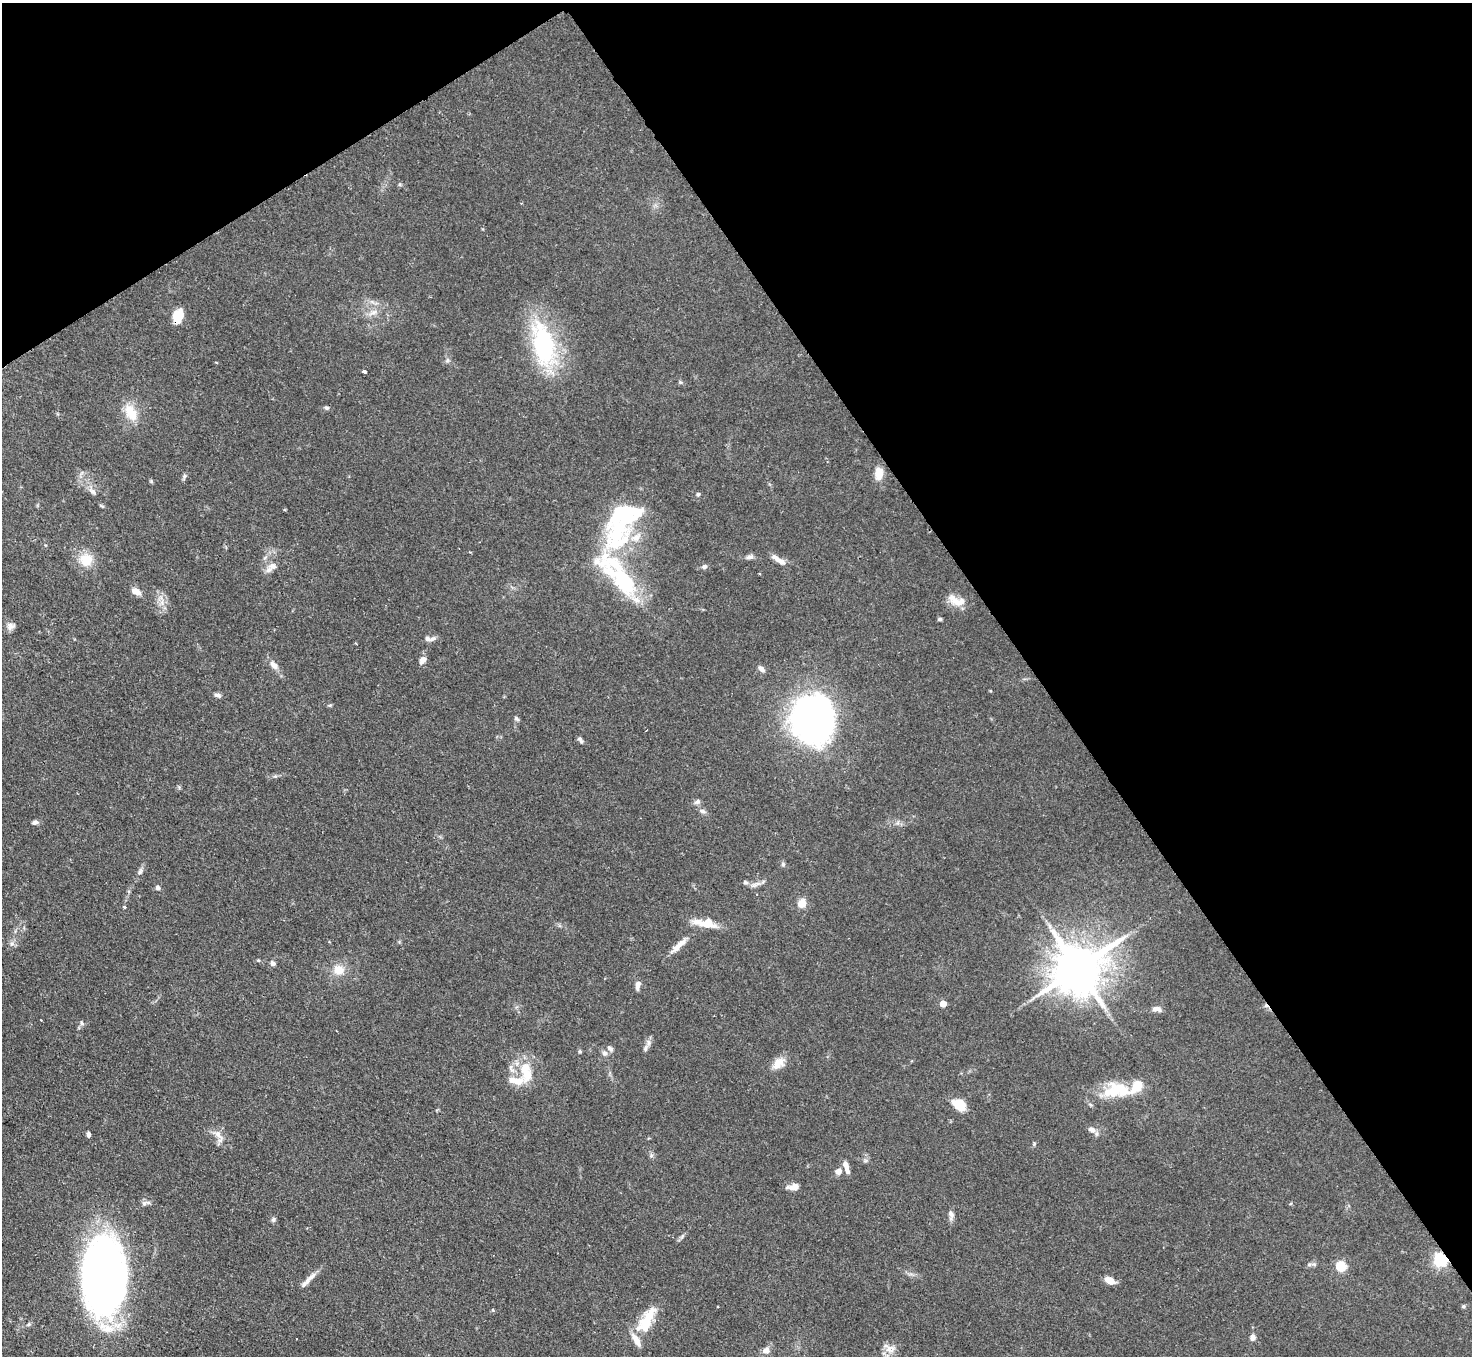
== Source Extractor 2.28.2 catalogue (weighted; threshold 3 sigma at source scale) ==
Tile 3 of 4 x 4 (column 3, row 1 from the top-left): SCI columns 2940-4409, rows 4361-5714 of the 5880 x 5872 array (HDU 1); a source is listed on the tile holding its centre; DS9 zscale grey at full resolution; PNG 1474 x 1358 px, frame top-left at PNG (2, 3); no overlay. Shown black and unused: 35% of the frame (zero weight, under 2 of 3 exposures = <1% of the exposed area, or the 3 px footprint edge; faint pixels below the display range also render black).
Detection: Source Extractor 2.28.2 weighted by HDU 2 'WHT'; one run over the whole footprint, this tile lists its part. Background 0.0811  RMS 0.0058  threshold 0.0262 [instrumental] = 3 sigma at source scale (4.5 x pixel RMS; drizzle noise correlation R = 1.50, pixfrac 1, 0.05/0.05 arcsec/px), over >= 5 px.
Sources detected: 101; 2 inside a brighter object's white glare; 1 cosmic-ray / hot-pixel residue — not listed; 12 inside a brighter listed object's ellipse — not listed separately; the other 86 listed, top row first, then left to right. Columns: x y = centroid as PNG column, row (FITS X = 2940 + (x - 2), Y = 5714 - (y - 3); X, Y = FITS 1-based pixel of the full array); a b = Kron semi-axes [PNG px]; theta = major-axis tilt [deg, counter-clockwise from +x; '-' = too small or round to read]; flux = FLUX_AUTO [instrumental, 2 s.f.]
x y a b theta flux
373 312 15 5 28 3.2
180 315 19 8 90 6.4
543 345 61 27 -77 69
447 360 7 4 90 1.1
364 372 4 3 - 12
327 408 6 5 - 1.1
131 412 23 13 -60 12
184 476 7 5 81 1.3
879 476 14 10 56 5
151 481 6 4 -47 0.71
92 491 11 6 -41 2.5
698 494 6 5 - 0.96
102 506 6 4 -18 0.77
617 534 50 35 70 64
750 557 11 6 20 2
86 560 14 13 - 13
779 560 22 6 -34 4.8
273 566 13 9 1 4.3
704 566 7 6 - 1.7
619 576 68 22 -49 70
136 591 12 7 -27 4.6
955 600 22 11 -38 7.4
939 619 5 4 - 1.1
10 626 11 9 15 2.7
427 638 10 7 -24 2.8
423 660 9 6 45 3.4
274 665 14 7 -50 4
761 669 9 6 -45 2.1
991 691 4 3 - 0.49
218 695 10 5 -19 1.8
330 705 5 4 - 0.73
516 719 8 5 -44 1.2
813 719 49 41 85 210
580 740 9 5 -51 1.4
697 802 9 6 26 1.7
703 811 9 5 -17 1.8
35 822 7 6 - 1.8
783 864 6 5 - 1.1
140 871 11 6 59 2
745 882 7 5 -17 1.4
755 884 17 5 20 2.9
158 888 5 4 - 1.9
802 903 5 5 - 20
124 907 4 3 - 0.86
707 923 22 12 -6 11
679 945 25 7 44 6.3
273 963 7 6 - 1.9
1078 968 15 12 35 3200
339 970 12 11 - 8.5
638 985 12 5 80 2.8
943 1004 5 4 - 8.1
1157 1009 13 6 -8 2.8
82 1023 7 5 -67 1.2
648 1042 8 7 - 2.3
610 1049 10 6 -36 1.9
580 1051 5 4 - 0.74
604 1053 8 7 - 2.1
778 1063 19 11 44 7
526 1072 32 16 -82 16
1137 1086 6 5 - 31
1116 1090 40 19 3 25
959 1104 16 11 -35 11
1092 1130 12 7 -24 3.1
88 1134 6 4 -82 1.8
218 1135 19 8 -48 5.5
1034 1144 6 3 73 0.8
651 1155 7 4 -73 1.1
846 1165 11 6 -78 3.4
838 1171 8 7 - 3.3
793 1187 13 6 9 4.7
144 1203 8 7 - 1.8
951 1215 12 7 -84 2.7
273 1219 7 6 - 1.3
1440 1260 6 6 - 120
1309 1265 6 4 1 1.1
1341 1266 5 5 - 39
104 1277 68 37 90 380
308 1280 29 5 45 4.6
1110 1280 10 6 -27 7.1
1463 1306 5 5 - 0.85
493 1310 5 3 - 0.54
647 1318 35 14 57 16
29 1324 7 5 36 1.1
1253 1337 8 7 - 2.4
890 1349 15 11 -1 5.3
766 1350 9 8 - 3.5
Overlapping masked pixels (flux is a lower limit): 1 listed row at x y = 1440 1260
Unlisted compact peaks at least as high as the median listed source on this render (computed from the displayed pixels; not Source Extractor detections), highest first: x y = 12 944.